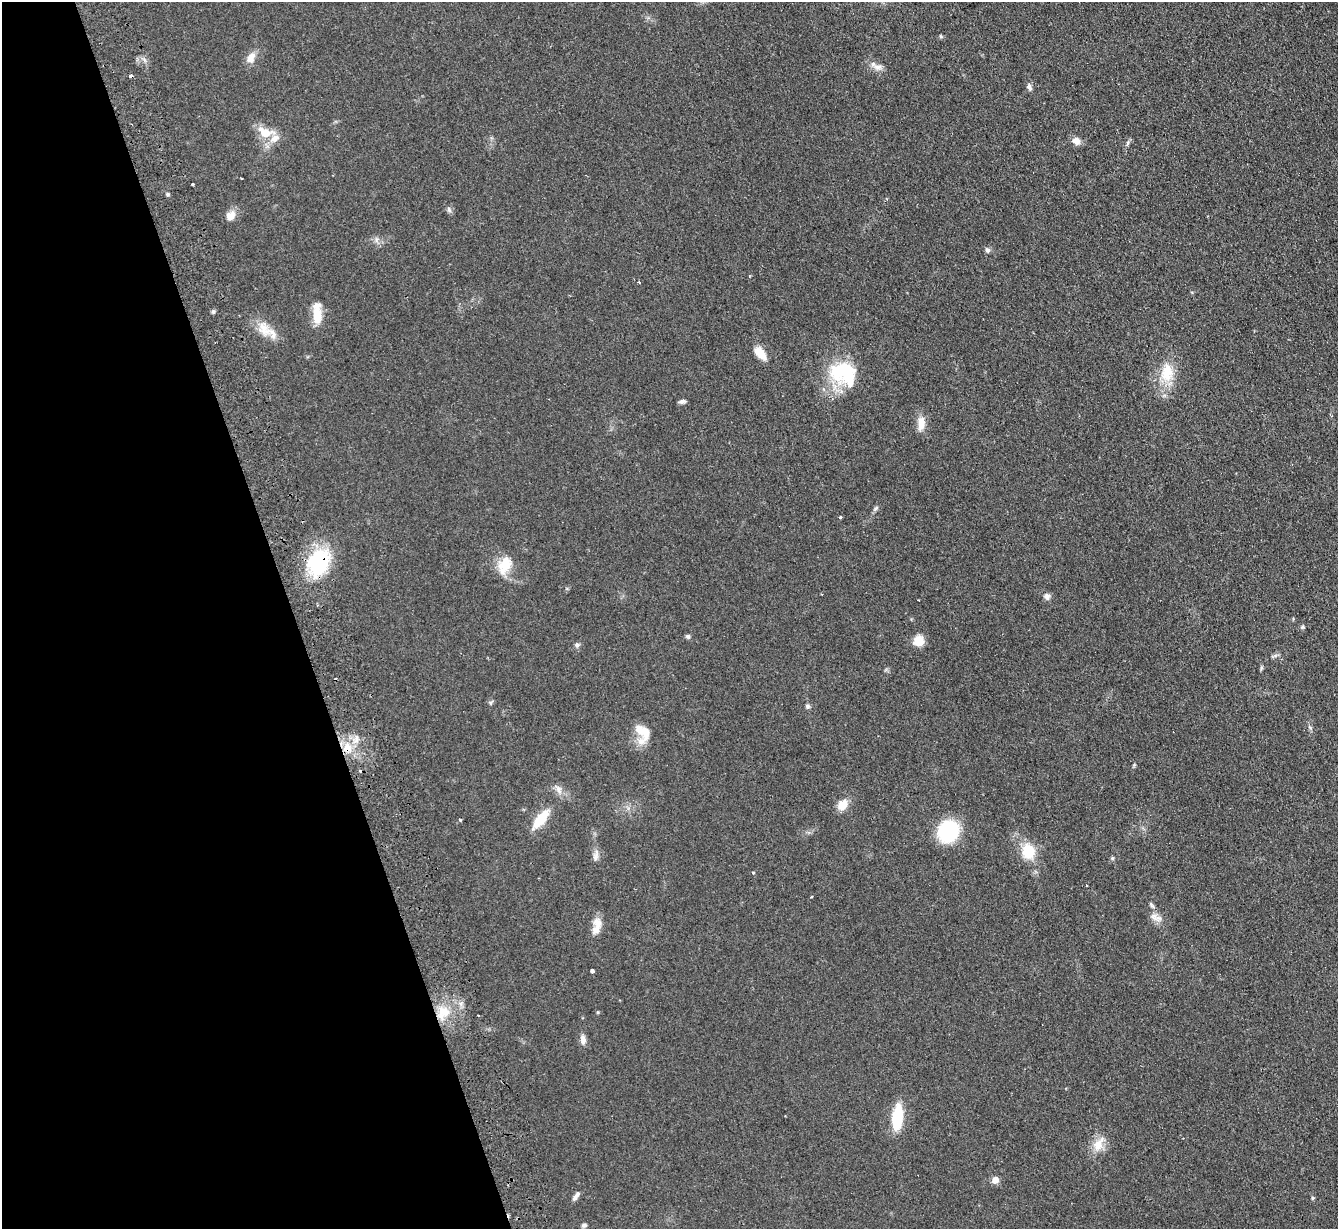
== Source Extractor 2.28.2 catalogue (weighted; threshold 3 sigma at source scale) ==
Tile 5 of 4 x 4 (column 1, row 2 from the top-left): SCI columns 49-1384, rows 2613-3839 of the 5439 x 5351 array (HDU 1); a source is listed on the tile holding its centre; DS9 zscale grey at full resolution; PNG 1340 x 1231 px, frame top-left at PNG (2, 2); no overlay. Shown black and unused: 22% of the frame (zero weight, under 2 of 3 exposures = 3% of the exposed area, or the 3 px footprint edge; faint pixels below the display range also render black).
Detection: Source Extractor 2.28.2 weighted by HDU 2 'WHT'; one run over the whole footprint, this tile lists its part. Background 0.0751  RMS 0.0075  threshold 0.0339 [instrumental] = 3 sigma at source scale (4.5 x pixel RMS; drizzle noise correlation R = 1.50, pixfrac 1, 0.05/0.05 arcsec/px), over >= 5 px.
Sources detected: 66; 5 cosmic-ray / hot-pixel residue — not listed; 4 inside a brighter listed object's ellipse — not listed separately; the other 57 listed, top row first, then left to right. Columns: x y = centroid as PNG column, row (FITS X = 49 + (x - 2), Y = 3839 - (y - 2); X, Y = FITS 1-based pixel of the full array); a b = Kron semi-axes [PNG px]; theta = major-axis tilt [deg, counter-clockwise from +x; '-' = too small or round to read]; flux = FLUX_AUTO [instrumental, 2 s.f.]
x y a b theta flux
941 36 5 4 - 0.96
251 58 16 9 60 5.9
878 67 15 8 -9 4.5
1029 87 9 6 -67 2.2
265 132 21 12 -19 13
1076 141 10 9 - 4.4
241 178 2 2 - 0.54
193 184 3 2 - 1.2
167 194 6 3 -72 1
449 210 8 5 -73 1.8
230 216 12 11 - 5.8
987 250 8 6 -60 1.9
213 311 5 5 - 1.3
317 313 28 10 -89 13
264 329 25 14 -58 13
760 353 18 9 -46 9.3
844 373 37 29 -24 45
1167 373 27 17 80 20
682 401 8 5 9 2
921 423 20 9 86 7.6
876 508 8 5 45 1.5
840 517 3 3 - 0.98
319 562 28 21 72 60
505 564 20 17 47 15
1047 596 8 7 - 2.7
1302 627 5 4 - 1
688 636 6 5 - 1.5
918 641 13 13 - 7.8
577 645 6 6 - 1.7
1261 668 6 4 72 0.99
490 702 6 4 -19 1.1
808 706 6 5 - 1.6
644 732 23 12 -39 11
347 748 13 10 -75 10
559 790 13 7 -66 4.2
842 805 14 10 48 7.9
460 819 4 3 - 1.1
541 819 27 10 51 16
948 831 15 14 - 75
1028 851 18 15 89 17
596 856 13 7 71 3.4
1112 858 6 4 -71 0.91
753 873 4 3 - 0.74
811 897 3 2 - 1.6
1152 906 10 4 -50 1.6
1154 917 12 10 -51 4.8
597 922 16 10 -64 6.4
592 971 3 3 - 20
443 1012 17 14 33 14
598 1012 4 3 - 0.8
583 1040 12 7 -85 3.9
897 1118 18 7 84 43
1098 1144 20 12 62 10
995 1180 9 8 - 3.9
577 1194 10 6 61 2
1313 1198 4 4 - 1.1
584 1225 5 4 - 1.8
Overlapping masked pixels (flux is a lower limit): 2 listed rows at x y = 319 562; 347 748